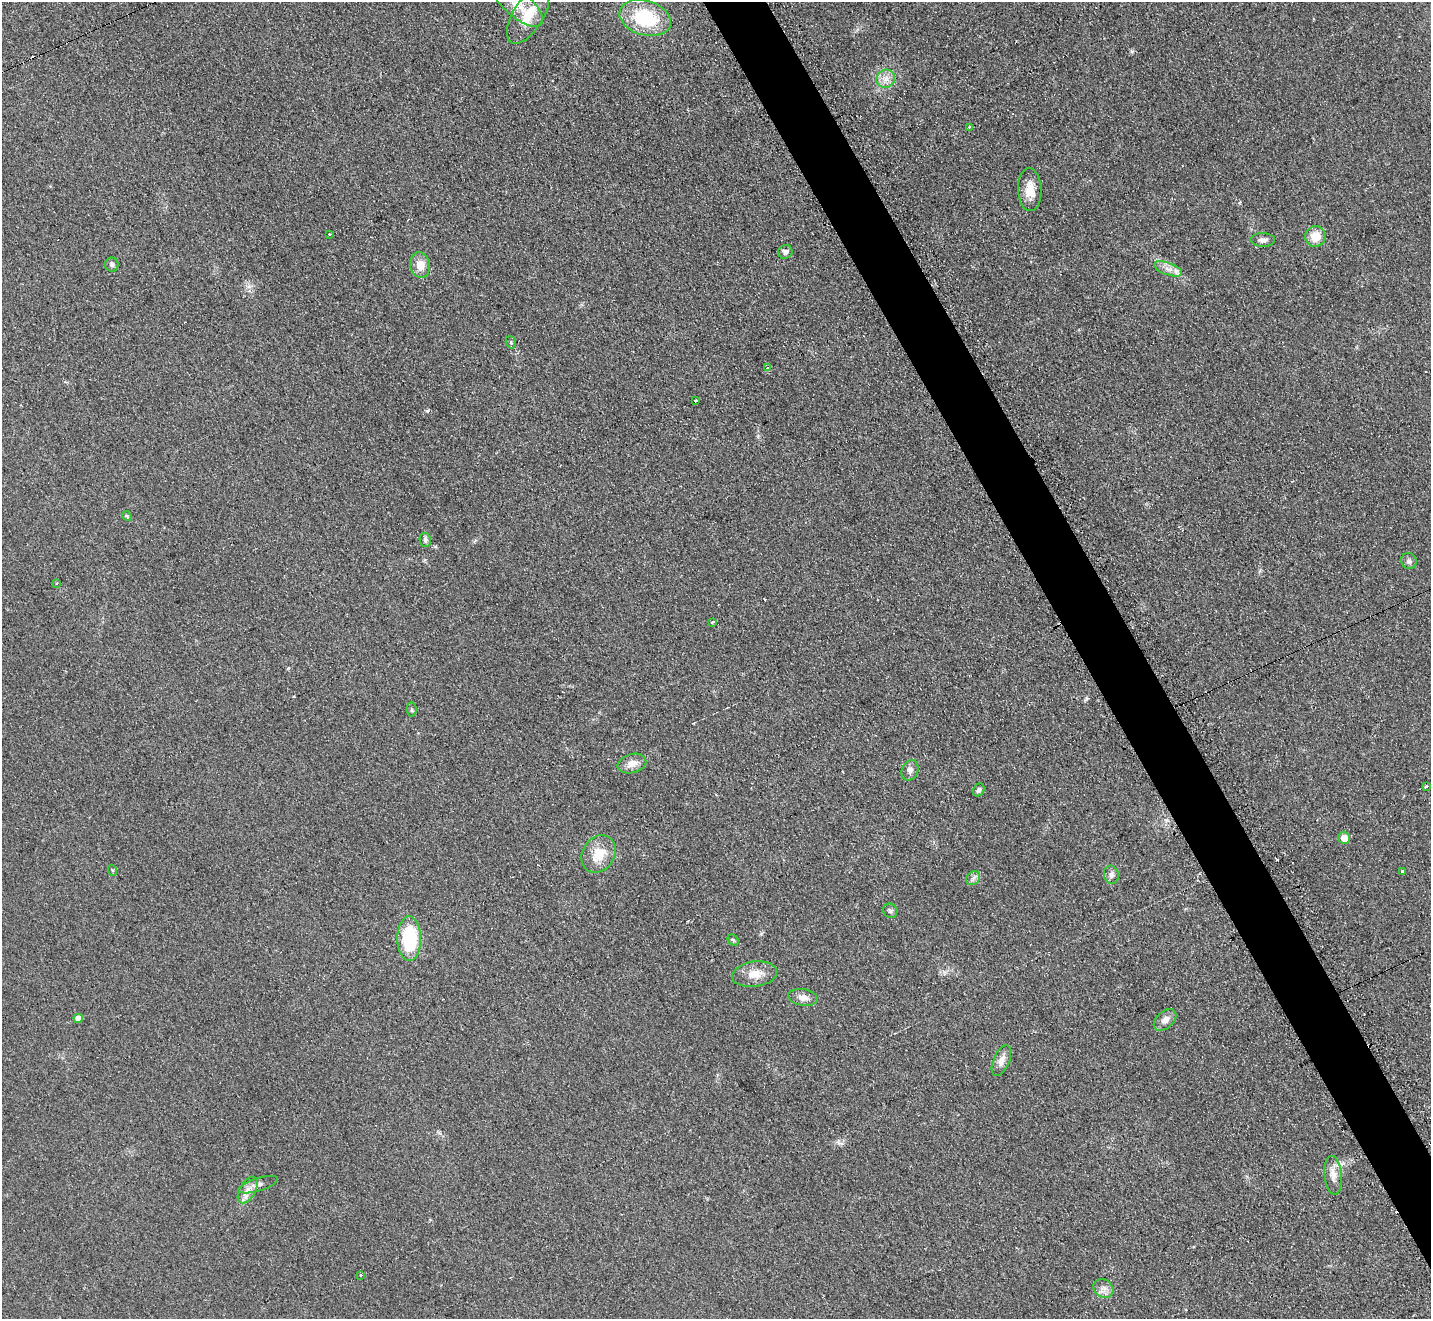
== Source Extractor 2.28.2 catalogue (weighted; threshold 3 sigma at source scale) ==
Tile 6 of 4 x 4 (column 2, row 2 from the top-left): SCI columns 1437-2865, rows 2788-4104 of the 5742 x 5716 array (HDU 1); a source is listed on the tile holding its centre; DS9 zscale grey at full resolution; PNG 1433 x 1321 px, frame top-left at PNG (2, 2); each listed source drawn as its Kron ellipse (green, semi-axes under 4 px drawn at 4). Shown black and unused: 4% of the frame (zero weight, under 2 of 3 exposures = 2% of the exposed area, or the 3 px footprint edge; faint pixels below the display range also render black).
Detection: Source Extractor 2.28.2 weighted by HDU 2 'WHT'; one run over the whole footprint, this tile lists its part. Background 0.104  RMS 0.011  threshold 0.051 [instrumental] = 3 sigma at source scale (4.5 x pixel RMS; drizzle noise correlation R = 1.50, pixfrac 1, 0.05/0.05 arcsec/px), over >= 5 px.
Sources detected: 51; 5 cosmic-ray / hot-pixel residue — neither listed nor drawn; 1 inside a brighter listed object's ellipse — not listed separately; the other 45 listed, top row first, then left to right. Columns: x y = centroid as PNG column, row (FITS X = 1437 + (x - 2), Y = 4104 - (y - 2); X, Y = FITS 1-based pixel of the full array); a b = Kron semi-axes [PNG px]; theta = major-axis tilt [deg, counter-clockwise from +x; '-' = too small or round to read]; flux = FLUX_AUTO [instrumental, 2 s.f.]
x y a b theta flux
517 3 32 13 -41 22
528 15 32 15 58 31
645 18 26 17 -16 67
886 79 9 9 - 8.2
969 127 3 3 - 2.8
1030 190 21 12 -88 17
329 234 3 3 - 1.4
1315 236 10 10 - 18
1263 240 12 7 -1 5.3
785 252 7 6 - 4.5
112 265 7 6 - 2.9
420 265 13 10 -82 13
1168 269 15 6 -20 7.7
511 342 6 5 - 1.8
768 368 4 3 - 1.3
696 401 3 3 - 3.3
127 516 5 4 - 1.4
425 540 7 5 -79 3.3
1409 561 8 7 - 3.8
57 583 4 3 - 1.1
712 622 4 3 - 4.6
412 710 7 4 -82 1.8
632 764 15 9 14 10
910 770 10 8 66 5.3
1426 787 3 3 - 12
979 790 7 5 56 3.1
1344 838 6 6 - 15
599 854 20 16 57 25
112 870 5 3 - 1.2
1403 871 4 3 - 7.2
1111 875 9 7 -76 4.3
973 878 8 6 45 3.4
890 911 7 7 - 2.7
409 938 22 12 -90 71
733 940 6 5 - 1.7
755 974 23 12 8 17
803 997 14 8 -10 8.5
78 1018 4 4 - 9.3
1165 1020 13 8 42 7.6
1001 1061 16 8 67 8.1
1333 1175 19 8 -85 11
258 1185 20 6 17 6.7
248 1190 15 8 60 8.9
361 1275 3 3 - 1.5
1103 1289 10 8 -37 6.2
Isophote crosses this tile's border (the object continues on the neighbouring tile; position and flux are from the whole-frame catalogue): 1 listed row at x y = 517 3
Unlisted compact peaks at least as high as the median listed source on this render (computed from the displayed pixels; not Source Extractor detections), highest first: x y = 427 411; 1132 51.